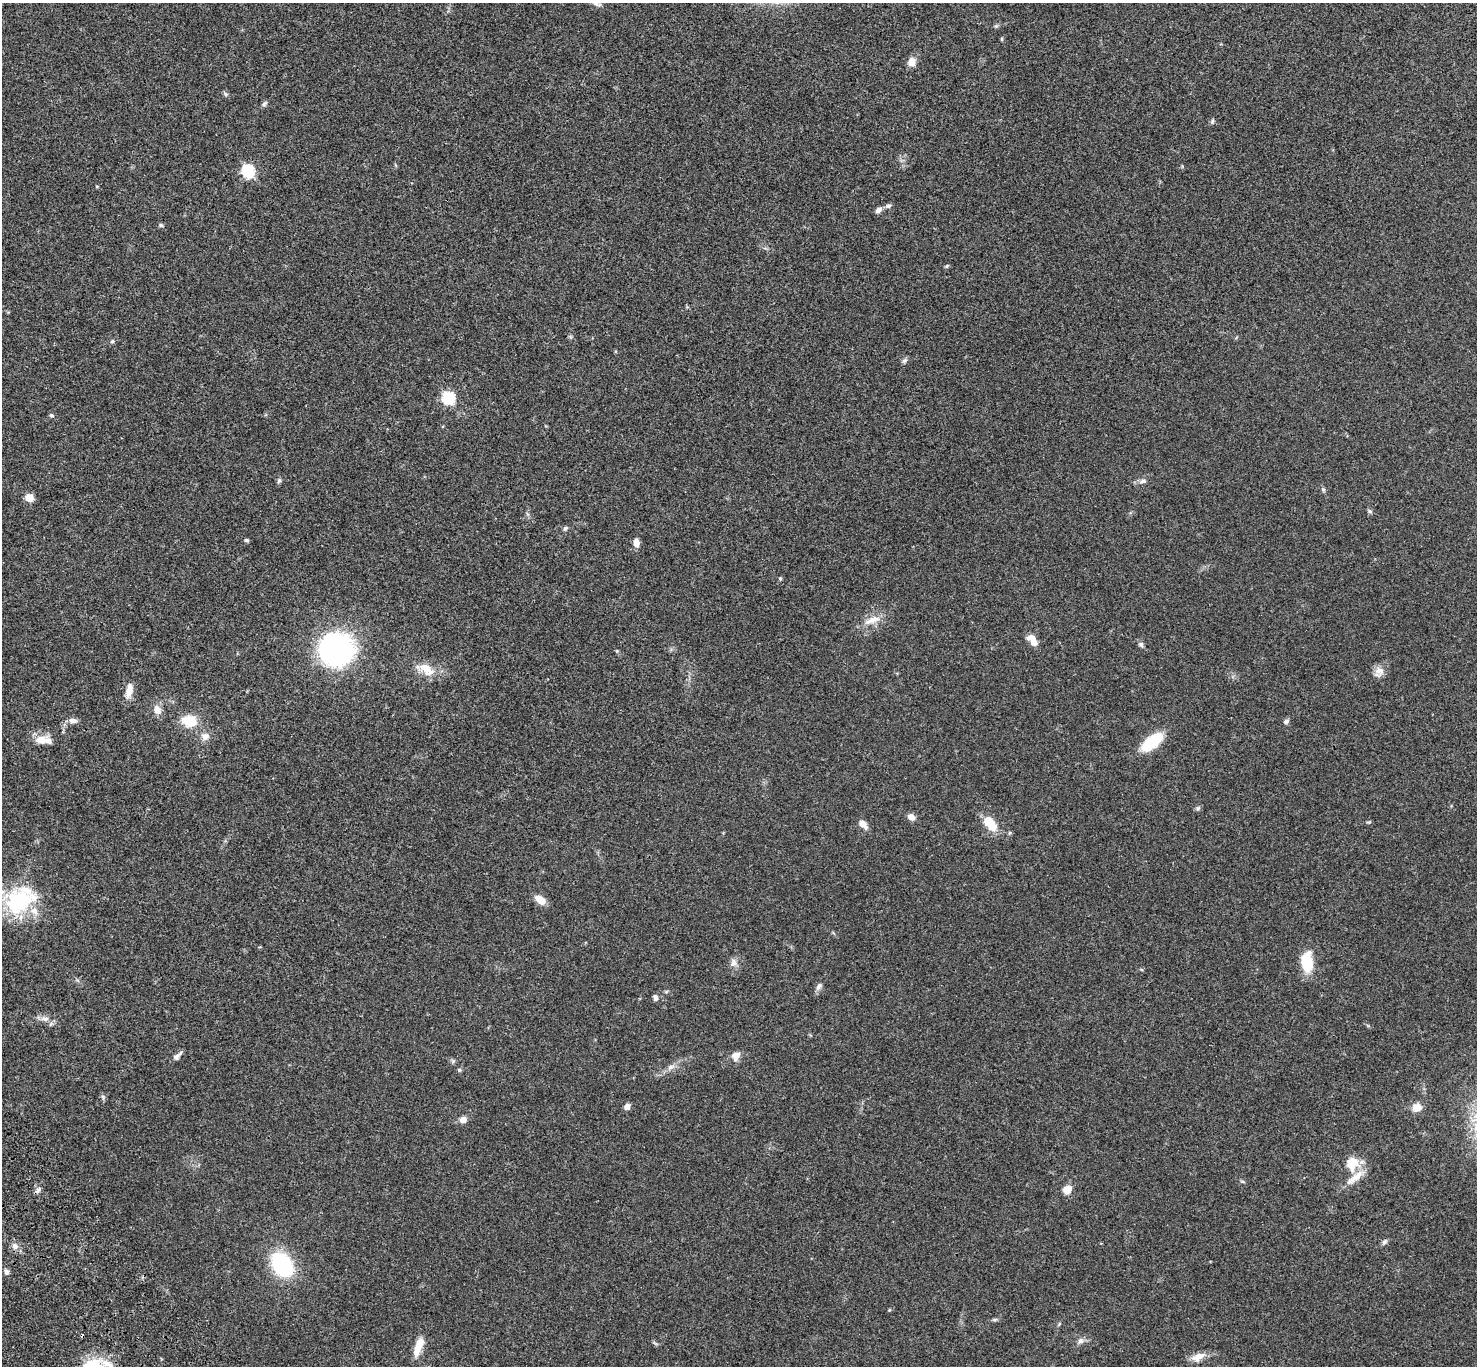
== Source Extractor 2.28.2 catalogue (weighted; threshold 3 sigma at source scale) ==
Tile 7 of 4 x 4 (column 3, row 2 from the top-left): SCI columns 3051-4525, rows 2971-4334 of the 6104 x 6081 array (HDU 1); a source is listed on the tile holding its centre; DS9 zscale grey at full resolution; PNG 1479 x 1368 px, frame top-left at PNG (2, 3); no overlay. Shown black and unused: <1% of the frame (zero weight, under 3 of 4 exposures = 6% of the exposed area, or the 3 px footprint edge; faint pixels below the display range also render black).
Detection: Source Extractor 2.28.2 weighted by HDU 2 'WHT'; one run over the whole footprint, this tile lists its part. Background 0.0494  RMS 0.0056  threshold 0.0251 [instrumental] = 3 sigma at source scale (4.5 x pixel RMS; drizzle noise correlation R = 1.50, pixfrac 1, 0.05/0.05 arcsec/px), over >= 5 px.
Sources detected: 80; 1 cosmic-ray / hot-pixel residue — not listed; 5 inside a brighter listed object's ellipse — not listed separately; the other 74 listed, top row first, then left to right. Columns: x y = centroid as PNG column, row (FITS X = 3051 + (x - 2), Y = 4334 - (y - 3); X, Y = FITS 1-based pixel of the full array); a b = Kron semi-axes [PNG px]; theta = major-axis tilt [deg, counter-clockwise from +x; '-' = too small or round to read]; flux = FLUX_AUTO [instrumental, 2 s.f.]
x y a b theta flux
596 3 14 6 -34 2.3
996 26 5 5 - 0.75
1001 39 5 3 - 0.53
912 62 11 9 75 4
226 94 8 5 -28 1
264 104 9 5 45 1.2
1212 121 7 5 70 0.91
248 171 6 6 - 70
97 186 4 4 - 0.53
888 206 8 6 20 1.4
878 210 8 6 32 2.3
161 225 6 5 - 0.84
947 266 6 4 23 0.69
112 341 6 5 - 0.93
905 360 7 6 - 1.3
448 398 6 6 - 63
51 415 6 5 - 1
279 480 7 5 73 1.1
1143 481 12 6 29 2.1
1323 489 6 5 - 0.81
29 498 8 7 - 5.4
1370 511 8 5 -27 0.93
565 528 7 4 45 1
246 540 6 4 -5 0.92
636 543 9 6 -84 4.1
780 578 5 4 - 0.61
872 620 26 9 21 6.8
1034 642 11 8 -41 3.6
1141 644 7 6 - 1.2
335 649 28 26 -9 110
425 668 20 13 -33 8.8
1379 671 14 11 6 4
129 690 18 8 79 5.6
157 710 12 9 -63 4.3
73 721 11 7 4 2.8
189 721 14 11 -5 14
1286 721 7 6 - 1.4
205 736 11 9 20 3.6
41 740 18 11 12 6.2
1152 741 23 10 39 28
1198 808 7 6 - 1
911 817 8 7 - 3.1
990 823 19 10 -54 12
863 824 11 7 -44 4
540 899 11 7 -38 7.5
18 902 38 33 30 45
1307 962 21 11 -88 17
733 963 13 9 74 2.9
819 986 11 6 53 1.8
655 998 7 6 - 1.8
45 1019 12 6 1 2.6
736 1056 12 10 63 3.8
176 1057 10 7 40 2.1
671 1067 12 6 25 2.7
459 1070 6 5 - 0.73
103 1097 7 4 -71 0.95
627 1106 7 6 - 2.5
1417 1107 12 10 19 4.8
463 1120 7 6 - 3.5
1352 1163 14 12 88 12
1355 1178 32 9 38 7.3
1243 1182 7 3 -19 0.65
1067 1189 10 8 45 5.4
38 1190 11 5 54 1.6
1384 1242 8 6 40 1.2
15 1246 9 8 - 2.8
282 1264 20 15 -55 53
6 1272 7 5 -75 1.7
889 1310 5 4 - 0.52
994 1319 8 4 8 0.91
1059 1324 6 3 72 0.59
1080 1341 8 8 - 2.1
418 1347 24 8 70 7.7
1198 1357 20 10 24 5.1
Isophote crosses this tile's border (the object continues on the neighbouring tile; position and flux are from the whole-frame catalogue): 2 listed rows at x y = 596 3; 18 902